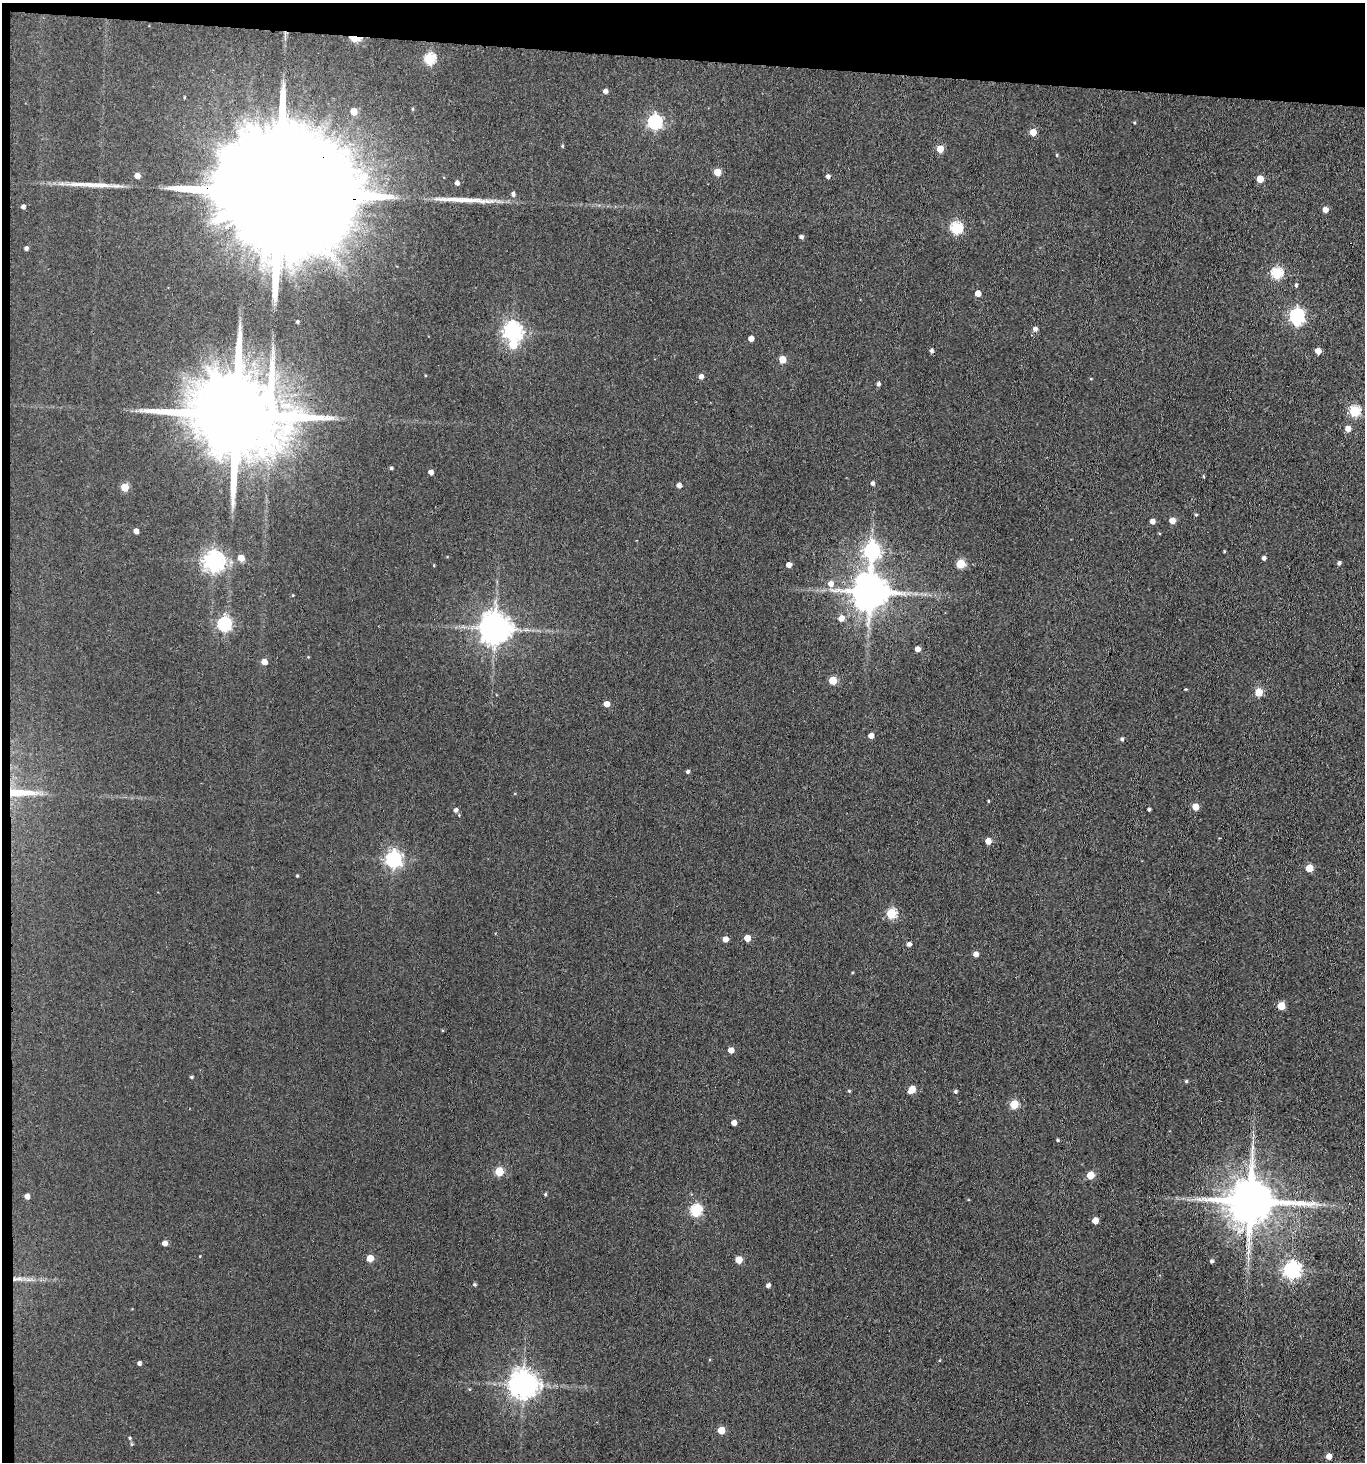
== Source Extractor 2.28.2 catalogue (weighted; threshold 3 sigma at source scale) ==
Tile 1 of 3 x 3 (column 1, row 1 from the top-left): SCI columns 220-1582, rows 2925-4384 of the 4470 x 4389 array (HDU 1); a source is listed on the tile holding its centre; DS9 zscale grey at full resolution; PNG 1367 x 1464 px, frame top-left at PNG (2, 3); no overlay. Shown black and unused: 5% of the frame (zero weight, under 3 of 4 exposures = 5% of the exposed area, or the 3 px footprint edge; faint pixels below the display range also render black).
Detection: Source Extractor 2.28.2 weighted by HDU 2 'WHT'; one run over the whole footprint, this tile lists its part. Background 0.063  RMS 0.0065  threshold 0.0292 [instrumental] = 3 sigma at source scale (4.5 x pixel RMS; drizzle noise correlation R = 1.50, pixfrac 1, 0.05/0.05 arcsec/px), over >= 5 px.
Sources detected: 124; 2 inside a brighter object's white glare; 2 long thin detections or spike segments (spike, bleed or trail) — not listed; the other 120 listed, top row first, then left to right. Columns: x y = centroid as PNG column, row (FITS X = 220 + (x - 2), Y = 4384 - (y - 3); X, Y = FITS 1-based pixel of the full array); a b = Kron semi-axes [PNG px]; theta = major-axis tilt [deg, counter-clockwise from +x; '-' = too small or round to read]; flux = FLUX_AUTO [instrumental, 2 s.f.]
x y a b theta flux
355 38 8 4 -15 33
429 59 6 5 - 58
605 91 4 4 - 2.7
412 109 5 3 - 0.62
354 111 5 5 - 9.5
655 122 6 6 - 140
1134 123 4 3 - 0.63
1033 132 5 5 - 10
562 146 4 4 - 0.64
940 149 5 4 - 13
1057 155 5 3 - 0.57
717 172 5 5 - 13
137 176 5 4 - 5.1
828 176 4 4 - 2.1
1260 179 5 5 - 10
457 183 5 4 - 2.4
281 193 84 24 -5 60000
513 194 5 5 - 1.9
23 207 4 4 - 1.9
1325 210 5 4 - 5.6
956 228 6 5 - 71
801 237 4 4 - 1.8
26 248 4 4 - 1.7
1277 273 5 5 - 61
1296 285 5 4 - 0.96
978 293 5 4 - 6.6
1297 316 7 6 - 140
297 322 3 3 - 1
1035 329 5 5 - 2.5
512 331 7 7 - 280
751 338 4 4 - 4.5
513 344 6 5 - 20
931 351 5 4 - 1.5
1318 351 5 5 - 6.3
782 359 5 5 - 13
701 376 5 4 - 2.9
878 384 4 4 - 1.6
1354 411 5 5 - 56
235 414 31 20 -5 15000
1348 429 5 5 - 5.9
391 468 4 3 - 0.88
431 472 4 4 - 2.8
1203 476 3 3 - 0.7
873 483 5 4 - 1.5
679 485 4 4 - 3
124 487 5 5 - 19
1196 515 4 4 - 0.67
1172 520 5 5 - 6.3
1152 521 4 4 - 3.5
136 531 4 4 - 3.9
872 551 8 6 89 200
1224 552 4 3 - 0.57
241 558 5 5 - 7.2
1264 558 4 4 - 2
214 561 7 7 - 390
1339 563 4 4 - 1.6
961 564 5 5 - 19
434 565 4 2 - 0.47
789 565 4 4 - 4.1
831 584 7 6 - 4.5
870 592 10 10 - 1700
293 595 4 3 - 0.48
841 618 6 5 - 5.2
224 624 6 6 - 110
495 628 9 9 - 1100
917 649 4 4 - 3.9
264 662 5 5 - 5.6
833 680 5 5 - 18
1185 689 4 3 - 0.56
1259 692 5 5 - 18
606 704 4 4 - 7.7
871 736 4 4 - 4.6
1122 739 5 4 - 1.3
688 772 5 4 - 1.2
20 792 38 8 -2 14
988 801 3 3 - 0.56
1195 807 5 5 - 9.1
1149 809 3 3 - 1
456 810 5 4 - 2
459 815 4 4 - 0.53
988 841 5 5 - 6
393 859 6 6 - 200
1309 868 5 5 - 13
297 876 3 3 - 0.66
891 913 5 5 - 40
747 938 5 4 - 8.1
725 939 5 4 - 4.7
909 944 4 4 - 2.4
976 954 5 4 - 3.5
1281 1006 5 5 - 13
731 1050 4 4 - 5.5
192 1077 4 4 - 0.78
1186 1081 4 4 - 0.85
912 1089 6 5 - 13
849 1091 5 4 - 0.64
955 1091 4 4 - 1.1
1014 1104 5 5 - 25
734 1123 4 4 - 4.2
1058 1140 4 3 - 0.78
499 1171 5 5 - 24
1090 1175 5 5 - 14
545 1194 4 4 - 0.84
27 1196 4 4 - 3.8
1250 1201 14 13 - 2800
696 1210 6 5 - 66
1095 1220 5 5 - 8
165 1243 5 4 - 3.7
370 1258 5 5 - 12
739 1260 5 5 - 9.1
1212 1261 4 4 - 1.3
1292 1270 7 6 - 230
20 1279 10 5 -20 2.6
474 1285 4 4 - 0.98
768 1285 4 4 - 2
139 1363 4 4 - 1.8
523 1385 8 8 - 850
721 1430 5 5 - 12
130 1438 4 4 - 0.74
132 1444 4 4 - 0.74
1329 1456 5 4 - 6
Overlapping masked pixels (flux is a lower limit): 6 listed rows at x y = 355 38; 281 193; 235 414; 870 592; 20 792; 523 1385